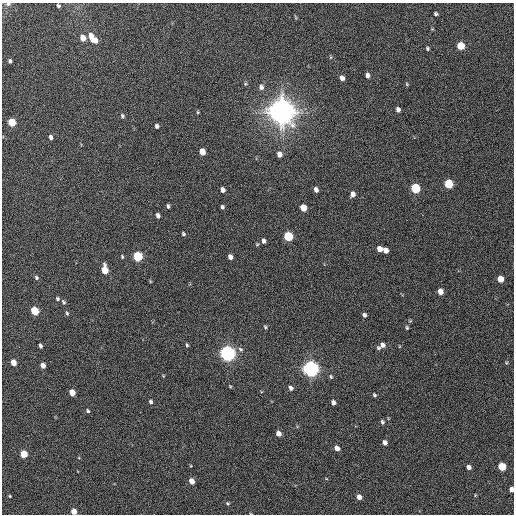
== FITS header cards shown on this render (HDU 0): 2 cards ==
NAXIS1  =                  512 / Axis length
NAXIS2  =                  512 / Axis length

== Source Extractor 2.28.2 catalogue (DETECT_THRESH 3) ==
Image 512 x 512 px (HDU 0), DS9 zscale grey, 1 PNG px = 1 image px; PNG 516 x 516 px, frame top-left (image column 1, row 512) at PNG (2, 3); no overlay
Background 232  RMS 15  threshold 44.1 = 3 sigma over >= 5 px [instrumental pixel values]
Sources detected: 87; all 87 listed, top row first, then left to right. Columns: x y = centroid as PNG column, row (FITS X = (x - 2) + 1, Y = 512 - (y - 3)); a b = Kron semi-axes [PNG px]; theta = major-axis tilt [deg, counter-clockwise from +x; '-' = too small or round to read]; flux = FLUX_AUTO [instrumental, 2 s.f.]
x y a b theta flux
8 4 6 4 10 2.2e+03
58 6 4 4 - 1.6e+03
436 14 4 3 - 1.7e+03
295 17 6 3 -70 1.0e+03
91 36 9 5 -85 7.0e+03
83 38 5 4 - 9.7e+03
95 40 6 5 - 6.2e+03
461 46 5 5 - 2.7e+04
427 48 4 4 - 1.5e+03
331 57 5 3 - 1.0e+03
10 61 5 4 - 1.8e+03
367 75 6 4 -83 3.0e+03
342 78 5 4 - 4.1e+03
245 84 6 4 71 1.1e+03
407 84 5 4 - 1.1e+03
261 87 7 6 - 3.4e+03
398 110 5 4 - 3.0e+03
281 111 9 8 - 1.9e+06
198 112 4 4 - 9.7e+02
122 116 6 5 - 1.8e+03
12 122 5 5 - 2.8e+04
157 126 5 4 - 2.1e+03
50 137 5 4 - 2.9e+03
202 152 5 5 - 1.1e+04
279 154 6 5 - 5.6e+03
449 184 6 5 - 4.0e+04
415 188 6 5 - 5.6e+04
223 190 5 4 - 3.9e+03
316 190 5 4 - 3.5e+03
353 194 6 5 - 4.4e+03
168 206 5 3 - 1.7e+03
222 207 4 3 - 1.8e+03
303 208 6 5 - 1.4e+04
158 215 5 4 - 2.9e+03
183 234 5 4 - 1.4e+03
288 236 6 5 - 5.3e+04
263 241 6 4 -85 2.6e+03
257 244 5 4 - 1.1e+03
379 249 5 5 - 6.6e+03
385 250 5 4 - 6.2e+03
138 256 6 5 - 6.2e+04
122 257 5 3 - 1.1e+03
230 257 5 4 - 4.1e+03
105 270 7 5 -82 1.9e+04
36 277 5 4 - 1.7e+03
500 279 5 5 - 1.2e+04
150 281 5 3 - 8.3e+02
440 291 5 4 - 7.9e+03
57 299 5 5 - 1.5e+03
63 302 7 5 -61 1.8e+03
35 311 5 5 - 3.3e+04
67 313 5 4 - 1.5e+03
364 315 5 4 - 2.3e+03
410 321 5 3 - 9.3e+02
265 327 5 4 - 1.4e+03
407 328 5 3 - 1.3e+03
187 345 5 3 - 1.4e+03
382 345 6 5 - 4.2e+03
40 346 4 3 - 2.4e+03
378 348 5 5 - 1.8e+03
240 349 8 6 -48 2.5e+03
227 353 6 6 - 4.8e+05
13 362 5 4 - 1.1e+04
506 363 4 4 - 1.1e+03
43 365 5 4 - 6.1e+03
311 369 6 6 - 5.5e+05
331 377 6 4 -74 1.5e+03
230 386 4 4 - 9.0e+02
291 388 5 5 - 3.0e+03
72 392 5 4 - 1.2e+04
374 395 4 4 - 1.6e+03
151 402 5 4 - 2.2e+03
333 402 5 4 - 3.2e+03
88 411 5 4 - 1.6e+03
382 422 5 4 - 1.9e+03
279 434 5 4 - 6.5e+03
385 442 5 4 - 4.6e+03
337 448 5 4 - 5.9e+03
24 454 5 4 - 2.5e+04
502 466 5 5 - 3.1e+04
469 467 4 4 - 4.4e+03
192 481 5 4 - 1.0e+04
511 489 4 4 - 6.6e+03
10 496 4 3 - 9.8e+02
359 497 5 4 - 5.9e+03
227 503 5 4 - 1.3e+03
74 511 5 4 - 1.1e+04
At the frame edge (FLAGS 8, measured only in part): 3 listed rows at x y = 8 4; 511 489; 74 511